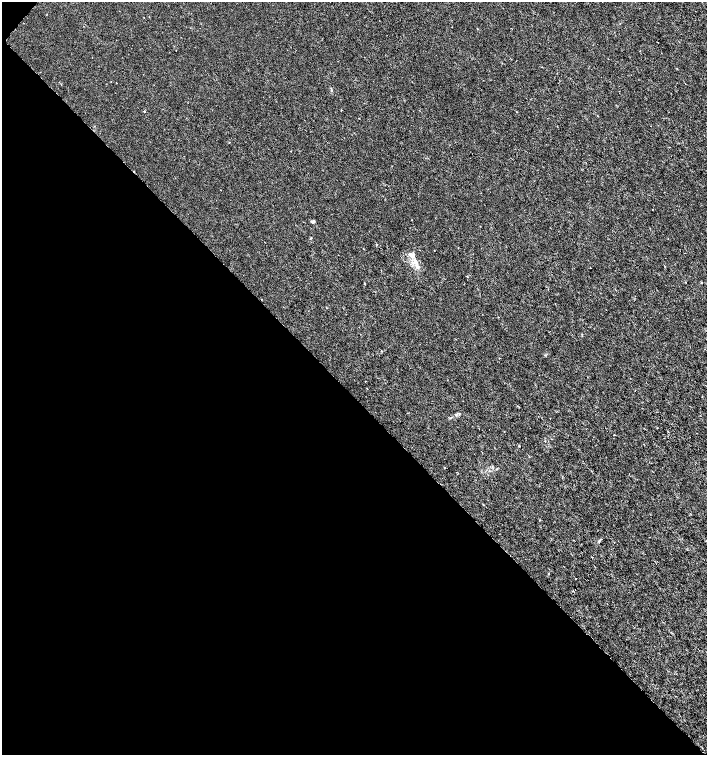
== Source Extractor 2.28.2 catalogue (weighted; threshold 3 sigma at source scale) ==
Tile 9 of 4 x 4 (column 1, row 3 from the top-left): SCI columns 230-1638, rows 1507-3011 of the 6029 x 6029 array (HDU 1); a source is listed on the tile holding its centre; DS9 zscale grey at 2 x 2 block average (1 PNG px = mean of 2 x 2 image px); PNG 709 x 757 px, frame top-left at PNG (2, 2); no overlay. Shown black and unused: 48% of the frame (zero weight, under 3 of 6 exposures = <1% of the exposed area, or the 3 px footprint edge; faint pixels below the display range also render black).
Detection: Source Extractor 2.28.2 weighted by HDU 2 'WHT'; one run over the whole footprint, this tile lists its part. Background -1.77e-04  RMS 0.001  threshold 0.00422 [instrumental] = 3 sigma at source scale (4.09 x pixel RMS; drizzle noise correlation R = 1.36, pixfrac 0.8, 0.0396/0.0396 arcsec/px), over >= 5 px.
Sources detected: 20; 2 inside a brighter listed object's ellipse — not listed separately; the other 18 listed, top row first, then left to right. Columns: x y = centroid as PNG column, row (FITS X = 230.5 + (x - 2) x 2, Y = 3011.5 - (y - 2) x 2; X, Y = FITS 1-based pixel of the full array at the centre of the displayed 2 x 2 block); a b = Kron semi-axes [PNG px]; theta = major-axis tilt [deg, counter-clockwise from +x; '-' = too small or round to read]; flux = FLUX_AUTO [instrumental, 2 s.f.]
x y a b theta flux
331 90 3 2 - 0.17
341 110 2 2 - 0.13
144 111 2 2 - 0.22
359 118 2 2 - 0.092
221 190 2 2 - 0.1
652 210 2 2 - 0.094
313 222 4 3 - 0.46
363 248 2 2 - 0.11
413 255 8 4 76 0.76
416 262 6 5 - 1
701 282 2 2 - 0.27
519 446 2 2 - 0.23
444 468 2 2 - 0.088
483 505 3 2 - 0.11
599 541 3 3 - 0.2
575 579 2 2 - 0.082
575 589 2 2 - 0.12
573 591 2 2 - 0.35
Diffuse or blended objects may show on this block-average render without a row.